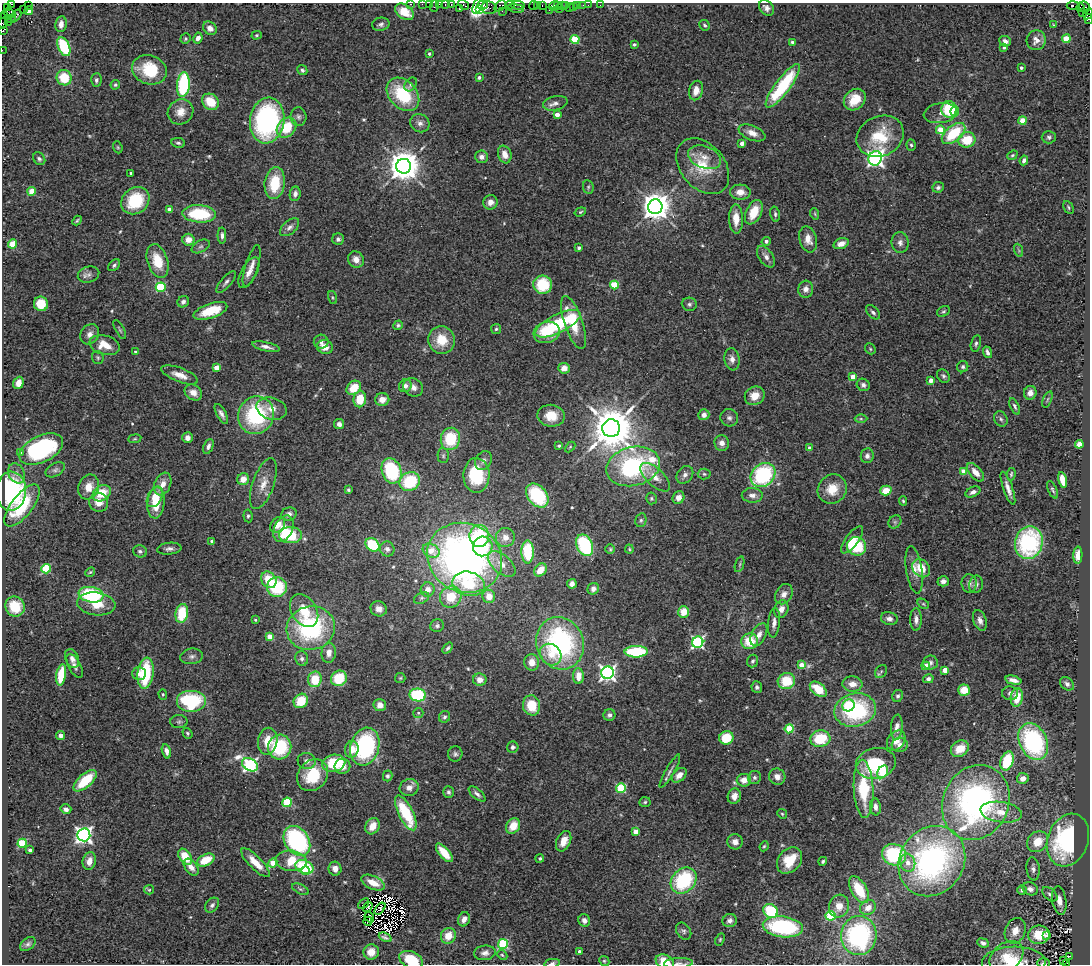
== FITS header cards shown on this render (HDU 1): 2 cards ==
NAXIS1  =                 1088
NAXIS2  =                  962

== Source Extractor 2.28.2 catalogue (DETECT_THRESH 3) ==
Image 1088 x 962 px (HDU 1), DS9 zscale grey, 1 PNG px = 1 image px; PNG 1092 x 966 px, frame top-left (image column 1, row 962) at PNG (2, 3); each listed source drawn as its Kron ellipse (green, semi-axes under 4 px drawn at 4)
Background 0.607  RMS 0.069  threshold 0.206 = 3 sigma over >= 5 px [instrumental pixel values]
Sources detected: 550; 7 with non-positive FLUX_AUTO (blend fragments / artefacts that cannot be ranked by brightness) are neither listed nor drawn; of the other 543, the 500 brightest by FLUX_AUTO listed and drawn (43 fainter detections omitted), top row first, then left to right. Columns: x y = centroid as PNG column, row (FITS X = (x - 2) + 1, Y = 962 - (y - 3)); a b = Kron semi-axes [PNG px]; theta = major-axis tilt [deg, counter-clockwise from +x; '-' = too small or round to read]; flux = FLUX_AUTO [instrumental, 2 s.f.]
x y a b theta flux
11 4 3 2 - 18
410 4 3 2 - 25
422 4 2 2 - 11
429 4 2 2 - 11
439 4 2 2 - 24
451 4 3 3 - 17
28 5 2 2 - 25
445 5 4 3 - 38
464 5 6 3 -33 63
478 5 9 4 65 490
483 5 5 4 - 330
510 5 4 3 - 18
518 5 7 3 -7 140
537 5 3 2 - 29
542 5 3 2 - 33
558 5 3 2 - 15
566 5 4 2 - 14
577 5 3 3 - 29
583 5 2 2 - 14
588 5 2 2 - 16
600 5 2 2 - 5.9
1073 5 6 3 2 91
434 6 6 2 72 40
500 6 6 4 45 80
533 6 4 3 - 110
554 6 5 3 - 29
562 6 4 3 - 42
7 7 3 2 - 90
569 7 3 2 - 8
573 7 2 2 - 11
1084 7 6 5 - 51
489 8 7 6 - 93
516 8 8 3 -9 91
766 8 9 6 -49 20
1081 8 4 2 - 32
459 9 3 3 - 32
559 9 2 2 - 25
23 10 2 2 - 25
480 10 3 3 - 110
549 10 2 2 - 12
29 11 4 4 - 62
502 11 3 2 - 22
404 12 10 7 -34 67
1083 12 3 2 - 63
9 13 6 4 -25 710
1088 14 6 3 59 130
5 16 3 2 - 19
16 16 7 2 52 56
11 19 5 2 - 42
1088 19 5 4 - 50
8 22 2 2 - 200
3 23 6 3 63 28
61 24 8 5 82 36
381 24 9 6 11 14
705 25 5 5 - 10
1053 25 3 2 - 5.5
210 28 7 6 - 28
3 31 3 2 - 46
257 35 5 4 - 6.2
198 38 5 4 - 24
185 39 5 5 - 7
575 39 4 4 - 220
1066 39 4 4 - 110
1036 40 10 9 - 38
1005 41 6 5 - 20
792 42 3 3 - 7.7
634 44 4 3 - 11
64 47 10 6 -66 250
1004 47 3 3 - 10
2 50 2 2 - 14
429 54 4 3 - 8.7
1021 68 3 3 - 9
149 70 18 14 -18 190
302 70 5 4 - 9.2
479 77 4 3 - 14
64 78 8 7 - 140
96 80 7 5 87 12
411 84 7 5 52 13
115 85 5 4 - 8.3
183 85 12 6 84 400
783 86 26 7 53 360
696 91 10 7 75 47
403 94 19 13 -47 290
855 100 12 9 44 99
210 102 9 7 -43 110
555 103 12 7 13 25
949 109 8 7 - 200
955 111 5 4 - 59
180 112 13 12 - 59
940 113 17 10 9 32
557 115 4 4 - 52
298 117 9 8 - 16
267 120 23 17 80 770
1023 121 4 4 - 120
420 123 10 9 - 27
286 128 11 8 48 130
940 130 4 4 - 80
752 133 14 7 -22 41
953 133 14 7 40 220
880 136 24 20 24 190
1049 137 7 6 - 12
967 140 8 7 - 130
178 143 7 5 -10 9.3
742 143 4 3 - 43
911 145 6 4 -86 8
118 147 6 4 -69 6.2
505 154 9 6 -71 46
1012 155 5 4 - 6.8
481 157 6 6 - 26
704 157 17 11 -22 57
875 158 7 6 - 1700
39 159 7 5 -50 12
1024 160 5 4 - 17
404 166 7 7 - 9800
703 166 31 22 -49 180
131 173 3 3 - 6.5
275 183 16 10 82 170
588 187 7 5 -81 8.2
938 187 6 5 - 11
32 191 4 4 - 130
740 192 10 7 -3 39
295 194 7 5 82 19
135 201 15 12 40 230
490 202 7 7 - 33
655 207 7 7 - 7400
1068 207 7 4 -62 7.6
170 209 4 4 - 40
580 212 6 4 19 6.6
754 212 13 7 64 93
199 214 16 8 -3 260
775 214 7 4 -77 9.6
815 214 6 3 -72 5.3
736 219 14 7 -89 64
77 220 5 2 - 6.7
289 227 11 6 41 20
222 236 8 4 -90 14
338 239 6 6 - 13
808 239 13 8 -75 44
188 240 6 6 - 44
766 241 4 4 - 14
900 242 10 8 -84 24
12 244 4 4 - 140
841 244 8 5 20 34
201 246 10 6 28 12
579 248 4 3 - 11
1018 250 7 4 -70 8.1
766 257 12 7 -54 25
356 259 8 7 - 36
157 261 17 10 -72 120
114 265 7 5 46 9.8
252 266 22 6 73 32
249 272 17 7 61 38
89 275 11 7 17 21
226 282 14 5 49 16
543 285 9 9 - 190
614 285 4 4 - 180
161 287 5 4 - 350
806 289 8 7 - 29
332 297 7 3 -71 6.1
183 302 6 5 - 16
41 304 7 7 - 120
689 304 7 6 - 12
210 311 18 7 19 120
944 311 7 5 30 8.1
873 312 8 5 -44 14
573 323 27 9 -71 180
558 324 24 9 26 390
398 325 5 4 - 8.1
496 329 5 5 - 7.4
120 330 11 3 -61 7.1
547 332 13 10 17 84
90 334 11 8 55 29
442 340 14 13 - 110
321 342 7 7 - 17
976 343 8 5 77 12
104 345 15 9 -14 82
266 347 14 4 -13 23
325 347 8 6 -21 49
870 349 6 5 - 6.4
135 352 3 3 - 6.7
987 352 6 3 -70 14
98 357 6 6 - 8.4
732 359 11 7 -81 28
963 367 6 5 - 11
216 368 4 4 - 61
564 368 6 5 - 38
180 375 19 7 -21 47
943 376 7 5 -48 11
853 377 4 4 - 83
931 380 4 4 - 40
18 383 6 5 - 42
863 385 7 6 - 16
405 386 7 6 - 23
413 387 10 9 - 27
354 388 8 6 42 98
193 392 9 7 -34 39
1030 393 7 6 - 26
755 396 10 9 - 66
360 399 8 6 79 94
1047 399 8 3 69 5.3
382 400 7 6 - 44
1015 406 9 4 -66 11
272 409 15 11 -15 49
221 414 11 4 -61 19
256 415 19 17 68 440
704 415 5 5 - 30
551 416 13 11 -8 85
729 418 9 8 - 18
861 419 6 4 -1 7.7
1001 419 8 6 -64 12
339 424 5 5 - 20
611 428 9 9 - 21000
187 438 5 5 - 24
135 439 6 3 8 5.5
450 439 11 9 76 190
722 443 8 7 - 29
1079 444 4 4 - 110
208 446 8 4 68 17
559 446 3 3 - 6.6
570 447 6 4 45 5.8
810 448 4 3 - 43
41 449 23 13 26 580
20 453 4 3 - 8.6
443 456 7 5 -89 9
867 456 7 6 - 17
484 461 10 7 60 18
633 466 27 19 14 820
55 470 10 6 29 15
391 471 13 9 -70 340
964 471 4 4 - 84
975 472 11 6 -48 45
17 473 10 8 -61 24
704 474 6 5 - 8.3
1011 474 6 4 82 7
476 475 17 13 90 220
685 475 10 7 52 22
763 475 13 11 39 480
655 477 18 8 -43 50
243 479 6 5 - 47
1062 480 8 4 -77 68
410 481 11 9 30 250
163 484 12 8 68 41
263 484 27 10 71 67
89 487 13 10 70 60
1008 488 17 4 -71 30
832 489 15 14 - 95
348 490 3 3 - 7.2
1052 490 9 4 -66 9.4
11 491 19 15 87 580
886 491 6 5 - 77
973 492 8 5 25 19
102 493 9 7 35 97
752 495 10 7 -1 25
537 496 13 9 -51 290
155 497 11 7 61 63
651 498 6 5 - 7.5
678 498 6 5 - 34
903 501 5 4 - 6.2
99 502 10 9 - 52
156 502 16 8 84 120
22 506 25 10 52 240
289 514 8 6 19 19
248 516 6 4 -83 9.1
641 520 7 5 76 9.8
895 522 7 6 - 9.6
278 525 9 6 53 43
283 529 14 9 63 74
290 535 11 8 0 200
479 536 11 9 87 270
505 537 9 9 - 39
852 540 16 6 53 62
212 541 4 3 - 17
1029 543 16 14 77 550
372 545 8 6 -42 200
585 545 11 8 -65 380
483 546 10 9 - 150
856 546 10 9 - 210
169 549 12 6 6 19
387 549 7 7 - 17
610 549 4 4 - 6
629 549 4 4 - 5.3
140 551 7 6 - 12
431 551 9 6 -28 81
528 552 11 6 -88 220
1078 555 8 4 88 36
465 558 38 34 -27 2600
502 564 17 9 -42 48
740 564 8 3 71 6.8
921 568 10 8 -45 90
46 569 5 4 - 240
540 570 7 5 48 68
914 570 24 8 -81 49
90 572 5 4 - 5.9
269 580 9 7 -59 120
943 581 5 5 - 18
969 583 9 7 -85 18
468 584 16 12 -13 200
572 584 5 4 - 22
976 584 9 7 78 17
277 587 10 10 - 240
593 589 6 5 - 19
428 590 7 7 - 38
784 594 11 8 58 29
91 595 12 7 -10 360
489 596 6 6 - 51
451 597 11 10 - 120
422 598 8 5 27 12
96 604 19 11 -7 88
923 604 6 4 -30 6.8
15 607 10 9 - 140
379 609 8 7 - 30
781 609 9 7 67 32
304 611 18 12 -58 110
684 612 6 5 - 81
182 613 9 6 80 160
889 619 8 6 -15 23
916 619 11 5 -89 22
255 620 4 3 - 6
980 620 10 6 -68 26
774 623 15 6 84 26
437 626 7 6 - 11
311 628 24 22 14 570
759 635 12 7 63 31
270 637 4 4 - 82
750 641 8 7 - 120
698 642 6 5 - 860
560 643 26 23 -68 850
448 648 6 4 51 8.5
636 652 11 6 1 290
329 653 10 7 85 34
551 655 11 10 - 60
192 656 11 7 8 20
302 658 7 6 - 13
72 659 10 6 -66 23
753 661 6 5 - 14
532 662 8 7 - 47
930 663 7 7 - 18
801 665 4 4 - 66
75 666 13 6 -62 16
926 666 4 4 - 62
945 670 4 4 - 83
881 671 7 5 53 9
145 673 15 8 83 270
607 673 6 6 - 1800
139 674 7 6 - 26
61 675 10 5 81 160
578 676 8 5 -89 54
339 678 8 7 - 150
400 678 5 5 - 6.4
315 679 8 6 79 110
928 679 5 4 - 14
480 680 7 6 - 31
1013 680 8 4 -14 30
786 681 9 8 - 130
852 684 10 7 -3 36
1067 684 8 6 -39 15
757 687 6 5 - 12
818 689 10 6 -39 100
964 690 6 5 - 84
1010 693 8 7 - 19
163 694 5 4 - 5.9
418 695 8 6 -9 320
898 696 6 5 - 10
1017 697 9 6 82 87
191 701 15 11 0 380
301 701 8 6 46 110
380 705 6 6 - 33
532 705 10 8 -76 110
848 705 6 6 - 150
855 710 21 16 13 490
418 713 5 5 - 7.1
609 715 6 6 - 16
445 717 6 5 - 11
179 722 8 6 2 13
897 727 12 6 84 27
789 729 4 4 - 200
187 733 6 4 -54 7.7
61 735 4 4 - 21
726 738 7 6 - 140
820 739 10 8 13 170
896 740 11 8 53 47
268 741 13 9 81 85
1033 742 19 13 -64 700
900 745 8 7 - 26
280 747 12 11 - 290
365 747 19 14 74 580
513 747 6 5 - 13
352 749 8 6 81 50
960 749 9 7 33 84
166 751 7 4 -77 24
455 754 7 7 - 14
307 761 9 8 - 24
1007 761 10 6 72 220
334 763 12 8 12 210
876 763 20 15 13 250
250 765 8 6 -30 900
342 766 8 7 - 41
670 771 19 4 60 18
883 772 7 5 59 250
313 775 17 14 50 200
679 775 8 6 45 36
388 776 5 4 - 10
777 777 8 8 - 32
755 778 7 6 - 12
1023 778 6 5 - 35
744 780 7 6 - 52
85 781 14 6 42 150
409 787 9 8 - 31
621 788 5 5 - 280
864 789 29 10 -87 240
449 792 6 5 - 10
477 794 10 4 -40 17
734 796 8 6 73 35
287 802 5 4 - 250
645 802 6 5 - 7.3
976 802 38 33 65 1500
875 807 8 5 -83 24
66 809 5 4 - 19
1001 812 21 10 -8 79
406 813 19 7 -63 250
782 814 5 4 - 6.2
372 826 8 6 60 65
513 826 8 6 58 68
636 832 4 4 - 73
84 835 6 6 - 1900
1068 840 27 20 70 820
297 841 16 12 -57 580
564 841 11 7 65 57
735 842 8 7 - 27
1037 842 11 9 44 99
22 843 4 4 - 220
764 846 5 4 - 6.2
30 850 3 3 - 13
444 853 11 5 -50 110
894 855 12 10 -21 390
185 857 9 5 -54 120
540 858 4 4 - 9
206 860 9 5 27 110
789 860 15 11 50 140
89 861 9 6 74 38
291 861 15 10 -9 140
823 861 4 4 - 6.7
932 861 36 32 56 1300
255 863 19 6 -45 75
273 863 5 4 - 83
908 863 9 7 -74 35
191 867 9 6 -53 36
304 867 9 6 -22 230
335 869 7 6 - 34
1033 869 11 6 -83 20
306 871 4 4 - 95
684 880 14 11 46 380
373 883 12 6 -24 79
300 889 9 5 -26 10
1030 889 8 6 -22 24
149 890 5 4 - 5.7
859 890 15 7 -60 150
1022 890 5 5 - 12
1050 894 9 5 -42 14
1059 901 14 7 -81 41
364 904 6 2 41 6.3
212 905 8 6 49 14
839 906 11 9 73 58
368 907 5 3 - 5.7
868 907 8 7 - 47
380 909 7 3 54 12
770 911 8 6 -39 250
830 916 5 5 - 220
369 917 5 2 - 7.2
464 919 7 5 70 26
584 920 6 5 - 19
368 921 4 3 - 10
730 921 7 6 - 18
783 927 20 10 -7 440
684 931 9 6 -55 14
1015 931 13 10 67 52
859 935 19 18 - 760
1039 935 11 9 10 130
1046 935 3 3 - 50
448 936 8 7 - 64
385 937 7 4 -25 12
720 939 6 4 64 6.4
983 943 6 4 -22 16
28 944 9 5 39 12
503 944 5 5 - 390
371 952 8 7 - 65
580 952 4 3 - 18
485 953 11 7 6 23
502 955 6 4 -43 6.8
1069 956 3 3 - 98
1006 957 18 13 36 100
411 960 12 8 -24 130
604 961 5 4 - 6.6
1063 961 3 2 - 28
665 962 9 6 -24 81
1014 962 32 15 1 140
552 963 8 4 10 11
678 963 14 5 3 20
1044 963 6 4 2 15
1067 963 3 2 - 79
At the frame edge (FLAGS 8, measured only in part): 23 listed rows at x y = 11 4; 410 4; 422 4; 429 4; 439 4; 451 4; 445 5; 464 5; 478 5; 483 5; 434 6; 1088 14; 1088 19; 3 23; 3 31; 2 50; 411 960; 665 962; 1014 962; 552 963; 678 963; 1044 963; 1067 963
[43 fainter detections neither listed nor drawn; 7 non-positive-flux detections neither listed nor drawn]